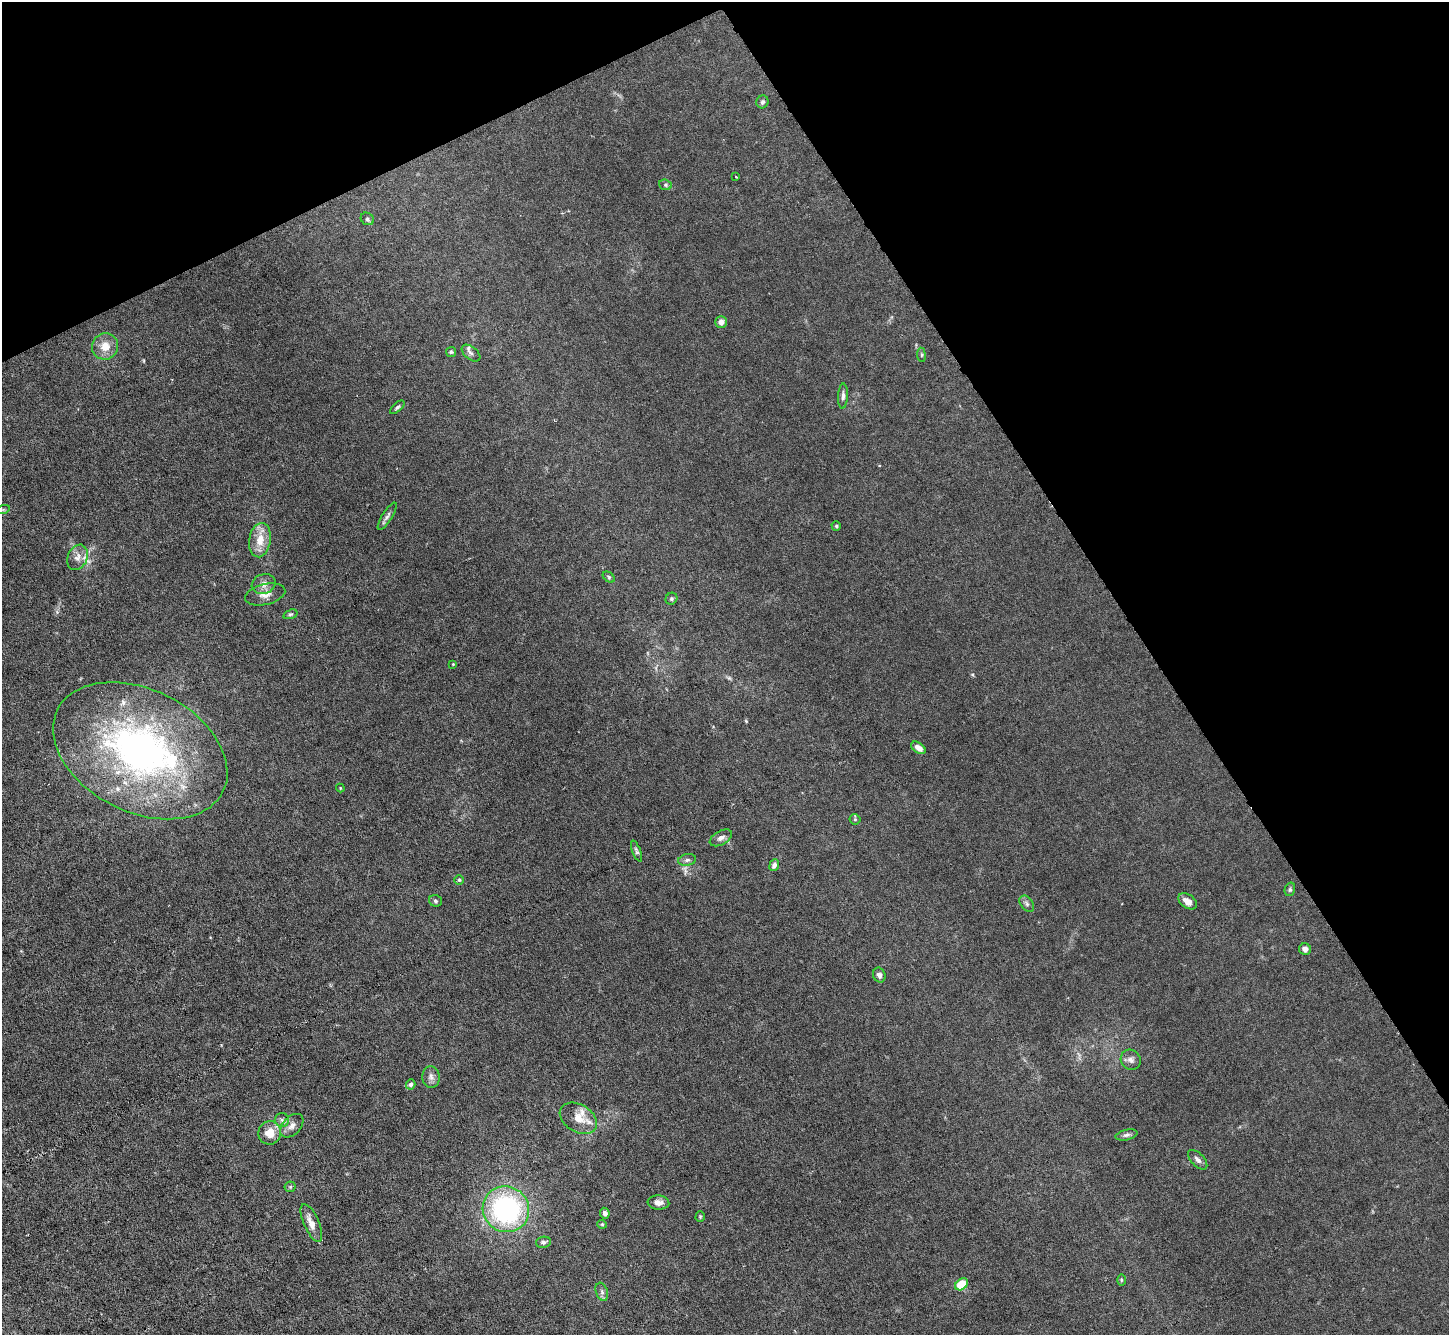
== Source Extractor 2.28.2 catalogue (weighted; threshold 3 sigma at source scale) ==
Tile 3 of 4 x 4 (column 3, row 1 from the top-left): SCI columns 2893-4339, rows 4151-5483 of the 5785 x 5774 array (HDU 1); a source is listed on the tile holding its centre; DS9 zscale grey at full resolution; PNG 1451 x 1337 px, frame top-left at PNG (2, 2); each listed source drawn as its Kron ellipse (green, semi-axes under 4 px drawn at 4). Shown black and unused: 28% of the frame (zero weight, under 3 of 6 exposures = <1% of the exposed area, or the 3 px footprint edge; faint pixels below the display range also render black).
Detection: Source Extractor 2.28.2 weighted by HDU 2 'WHT'; one run over the whole footprint, this tile lists its part. Background 0.0256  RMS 0.0028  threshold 0.0115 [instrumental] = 3 sigma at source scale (4.09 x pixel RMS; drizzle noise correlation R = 1.36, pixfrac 0.8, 0.05/0.05 arcsec/px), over >= 5 px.
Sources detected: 61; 1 cosmic-ray / hot-pixel residue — neither listed nor drawn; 3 inside a brighter listed object's ellipse — not listed separately; the other 57 listed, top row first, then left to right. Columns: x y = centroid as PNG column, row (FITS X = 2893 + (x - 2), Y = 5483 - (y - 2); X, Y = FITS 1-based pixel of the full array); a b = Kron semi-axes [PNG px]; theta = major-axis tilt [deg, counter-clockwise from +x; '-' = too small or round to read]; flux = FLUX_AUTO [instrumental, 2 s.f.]
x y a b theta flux
762 102 6 6 - 0.63
736 177 3 2 - 0.2
665 185 6 5 - 0.44
367 219 7 6 - 0.54
721 322 6 5 - 1.7
105 346 13 13 - 3.4
451 352 5 5 - 0.39
471 353 11 6 -39 0.88
921 355 7 3 -82 0.36
843 396 12 5 87 0.87
397 407 9 4 41 0.51
3 510 7 4 18 0.35
387 516 16 5 58 0.93
836 526 5 4 - 0.38
260 540 17 11 81 4
77 557 13 9 67 1.9
609 577 7 4 -38 0.4
264 584 12 10 21 1.6
265 594 20 10 13 2.2
671 599 6 5 - 0.54
290 614 7 4 18 0.47
453 664 3 3 - 0.22
918 748 8 5 -35 1.7
140 751 92 61 -26 100
340 788 4 4 - 0.21
855 819 5 5 - 0.36
721 838 12 7 30 1.1
636 851 11 4 -69 0.54
687 860 9 5 10 0.69
774 865 6 4 69 1
459 880 5 5 - 0.36
1290 889 7 5 75 0.46
435 901 6 5 - 0.48
1188 901 10 6 -33 1.8
1027 904 9 6 -53 0.74
1305 949 6 5 - 1.2
879 975 7 6 - 0.85
1131 1060 10 9 - 1.2
431 1077 11 8 -87 1.2
411 1084 5 4 - 0.68
578 1118 20 13 -31 4.2
282 1120 7 7 - 0.82
292 1126 14 9 46 1.6
270 1133 11 11 - 3.8
1126 1135 11 5 13 0.77
1198 1160 12 6 -46 1
290 1187 6 5 - 0.43
658 1203 11 7 -4 1.5
506 1209 23 22 - 43
605 1213 5 4 - 0.83
700 1216 5 4 - 0.32
311 1223 20 7 -66 2.5
602 1224 5 4 - 0.28
543 1242 7 5 9 0.69
1121 1280 5 3 - 0.28
962 1284 7 5 40 14
602 1292 9 6 -71 0.78